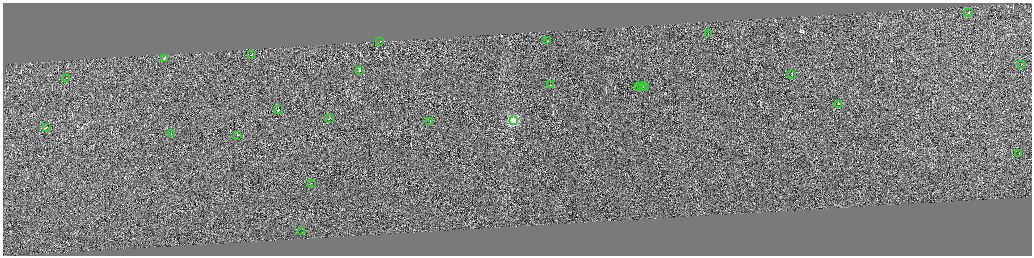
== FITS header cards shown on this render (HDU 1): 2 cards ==
NAXIS1  =                 4117
NAXIS2  =                 1013

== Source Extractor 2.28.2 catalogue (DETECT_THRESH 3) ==
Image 4117 x 1013 px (HDU 1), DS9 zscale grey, zoomed out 1/4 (1 PNG px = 4 x 4 image px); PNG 1034 x 258 px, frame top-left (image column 3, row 1011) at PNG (3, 3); each listed source drawn as its Kron ellipse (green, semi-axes under 4 px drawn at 4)
Background 0.0902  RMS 2.9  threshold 8.73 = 3 sigma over >= 5 px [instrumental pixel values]
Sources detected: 409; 384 cannot appear on this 1/4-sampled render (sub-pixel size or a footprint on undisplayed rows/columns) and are neither listed nor drawn; the other 25 listed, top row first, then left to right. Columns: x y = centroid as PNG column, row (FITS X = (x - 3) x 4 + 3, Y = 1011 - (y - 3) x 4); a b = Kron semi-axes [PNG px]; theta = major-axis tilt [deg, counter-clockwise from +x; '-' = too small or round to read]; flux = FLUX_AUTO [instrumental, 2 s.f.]
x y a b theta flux
969 13 2 1 - 1.8e+04
708 33 2 1 - 7.6e+03
547 41 2 1 - 8.2e+03
379 42 2 1 - 6.9e+03
251 55 2 1 - 9.1e+03
164 58 3 1 - 8.7e+03
1021 65 2 1 - 6.9e+03
360 71 2 1 - 4.7e+04
792 74 2 1 - 7.1e+03
67 78 2 1 - 8.7e+03
550 85 2 1 - 7.0e+03
639 87 2 1 - 1.0e+04
641 87 2 1 - 8.2e+03
644 87 4 1 - 1.3e+04
838 104 3 1 - 7.4e+03
278 110 2 1 - 8.7e+03
329 119 2 1 - 7.9e+03
514 120 2 2 - 1.1e+05
430 121 2 1 - 6.2e+03
46 128 2 1 - 5.8e+03
171 133 2 1 - 9.1e+03
237 135 2 1 - 4.4e+03
1019 154 3 1 - 9.0e+03
311 183 2 1 - 7.3e+03
302 231 2 1 - 1.2e+06
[384 sub-pixel or undisplayed-footprint detections neither listed nor drawn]